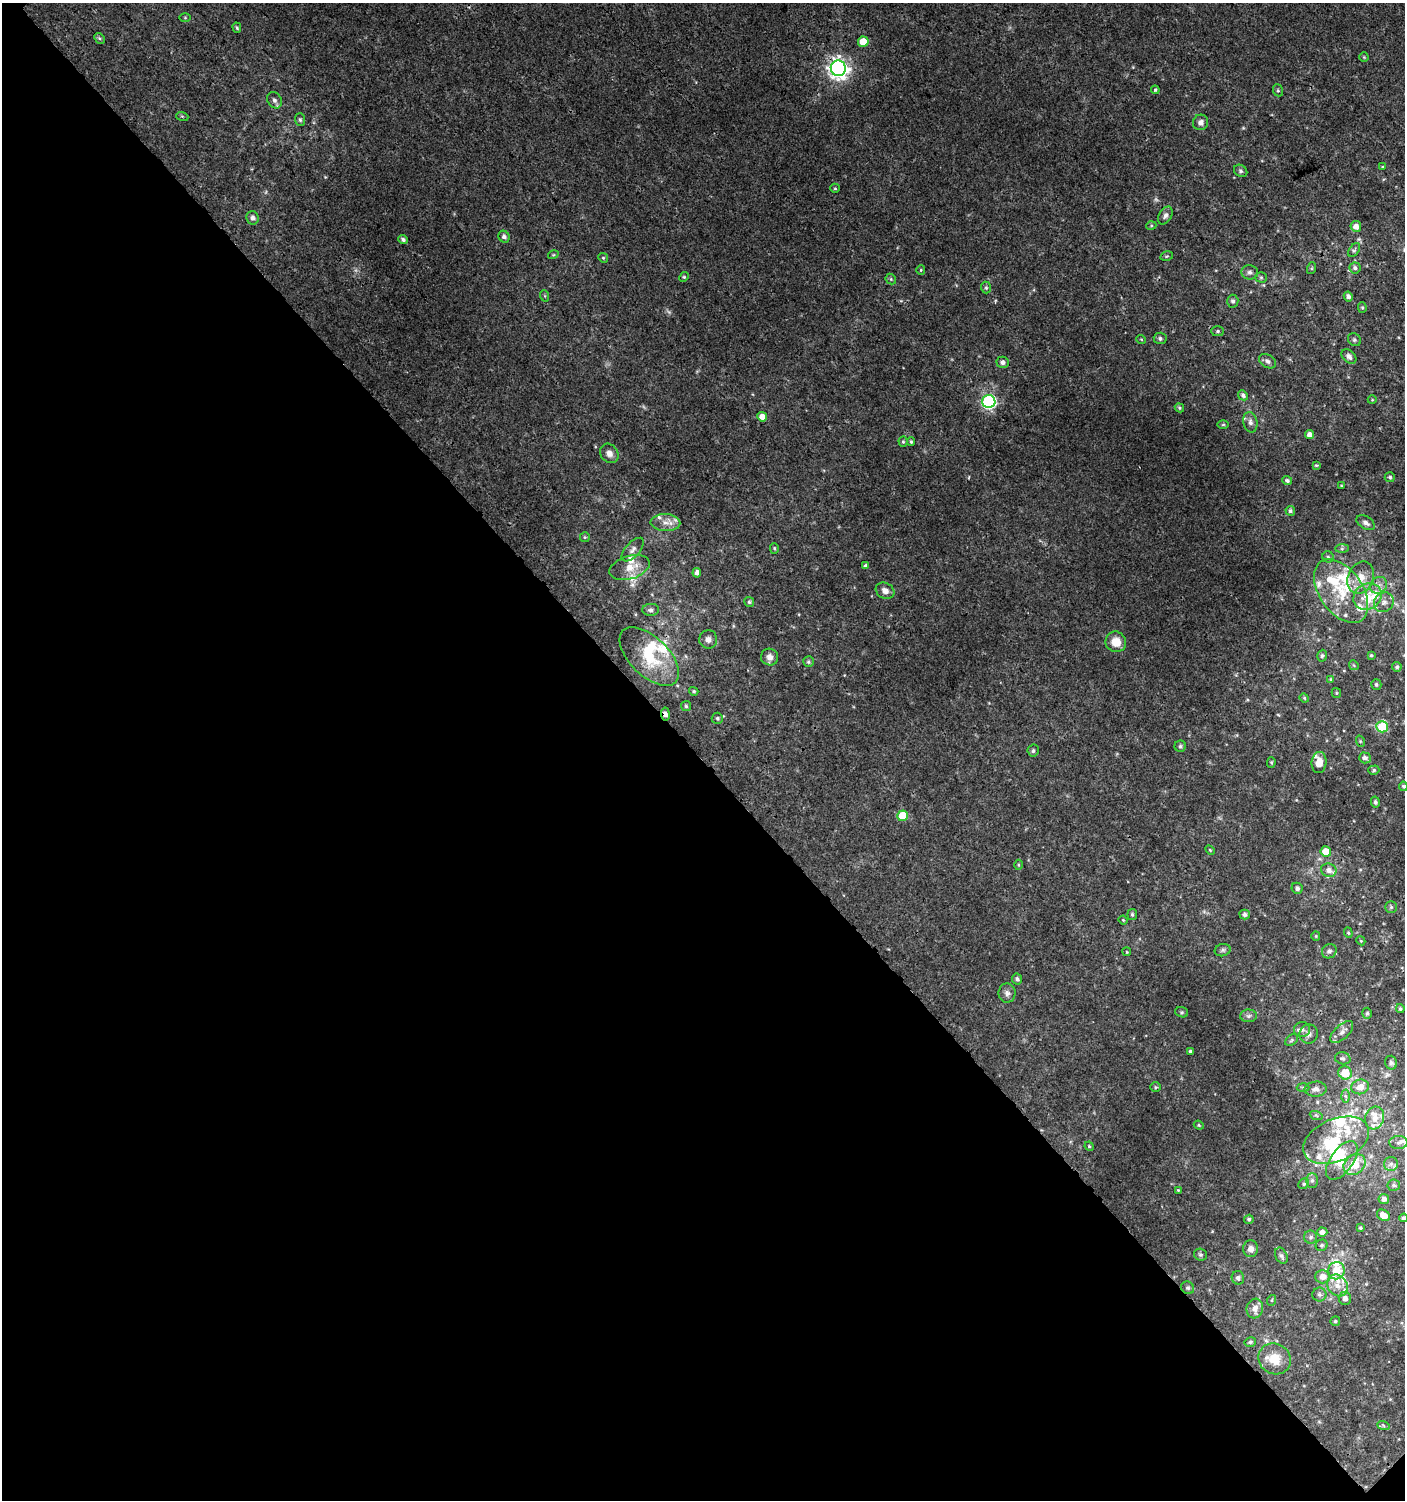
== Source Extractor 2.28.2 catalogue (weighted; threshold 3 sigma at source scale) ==
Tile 14 of 4 x 4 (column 2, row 4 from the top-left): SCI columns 1609-3011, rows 34-1531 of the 6061 x 6086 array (HDU 1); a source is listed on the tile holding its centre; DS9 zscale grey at full resolution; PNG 1407 x 1502 px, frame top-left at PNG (2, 3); each listed source drawn as its Kron ellipse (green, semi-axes under 4 px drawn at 4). Shown black and unused: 49% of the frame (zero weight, under 3 of 4 exposures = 4% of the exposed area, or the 3 px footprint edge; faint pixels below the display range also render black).
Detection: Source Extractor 2.28.2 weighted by HDU 2 'WHT'; one run over the whole footprint, this tile lists its part. Background 0.00379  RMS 0.0021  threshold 0.00932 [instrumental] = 3 sigma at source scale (4.5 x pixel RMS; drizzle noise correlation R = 1.50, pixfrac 1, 0.0396/0.0396 arcsec/px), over >= 5 px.
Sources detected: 210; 2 too faint to see at this stretch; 3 inside a brighter object's white glare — neither listed nor drawn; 28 inside a brighter listed object's ellipse — not listed separately; the other 177 listed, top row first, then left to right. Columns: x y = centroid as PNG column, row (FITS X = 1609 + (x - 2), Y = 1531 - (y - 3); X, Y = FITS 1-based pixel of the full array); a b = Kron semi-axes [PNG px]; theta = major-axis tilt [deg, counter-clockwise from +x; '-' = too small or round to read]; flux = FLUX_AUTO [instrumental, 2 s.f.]
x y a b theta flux
185 18 6 4 0 0.22
237 28 5 4 - 0.29
99 38 6 4 -44 0.36
863 42 5 5 - 3.9
1364 57 4 4 - 0.21
838 68 8 7 - 120
1155 90 4 3 - 0.28
1278 90 6 5 - 0.33
274 100 8 6 -57 0.76
182 116 6 4 -19 0.26
300 120 6 5 - 0.43
1201 122 8 7 - 1.1
1382 167 4 3 - 0.19
1241 171 7 5 -34 0.46
835 188 5 4 - 0.25
1165 216 10 6 60 0.77
253 218 7 6 - 0.77
1151 226 5 3 - 0.23
1356 226 5 5 - 1.4
504 237 6 5 - 0.69
403 239 5 4 - 0.49
1354 250 8 5 54 0.4
553 255 5 3 - 0.23
1167 256 6 4 12 0.29
603 258 5 4 - 0.29
1312 268 6 4 72 0.26
1355 268 5 5 - 0.56
921 270 5 4 - 0.24
1250 272 8 7 - 0.76
684 277 5 4 - 0.25
1261 277 5 5 - 0.35
891 279 6 5 - 0.29
986 288 6 5 - 0.34
545 296 6 3 -72 0.24
1348 296 5 4 - 0.68
1233 301 6 5 - 0.53
1362 308 5 4 - 0.27
1218 331 6 5 - 0.35
1160 338 6 5 - 0.53
1141 339 5 3 - 0.17
1354 340 7 6 - 0.41
1349 357 8 6 -43 0.8
1267 361 9 6 -30 0.73
1003 362 6 5 - 0.79
1243 395 5 4 - 0.53
1372 400 4 3 - 0.15
989 402 6 6 - 35
1179 408 5 4 - 0.3
762 417 5 4 - 1.8
1250 422 10 7 -77 0.89
1223 425 5 3 - 0.24
1310 435 4 4 - 1.2
903 442 5 4 - 0.29
911 442 4 3 - 0.25
609 453 10 8 -52 1.2
1316 465 4 3 - 0.21
1390 477 5 5 - 0.36
1287 481 5 4 - 0.5
1341 486 4 4 - 0.2
1290 511 5 4 - 0.45
665 523 15 8 -3 1.9
1366 523 10 6 -32 0.85
585 537 5 5 - 0.28
774 548 5 4 - 0.27
1342 549 7 4 1 0.4
633 550 14 7 48 1.1
1328 557 6 5 - 0.41
866 566 4 3 - 0.57
630 567 21 11 17 3.2
697 573 5 4 - 0.85
1361 577 16 13 67 3.1
1379 585 9 8 - 1.1
885 591 10 7 -29 1.2
1341 591 36 21 -55 10
1367 597 14 13 - 3.4
749 602 5 5 - 0.34
1384 602 10 9 - 1.3
651 610 8 6 4 0.67
708 639 9 9 - 1.1
1116 642 10 10 - 2.8
1371 655 4 4 - 0.26
649 656 37 19 -44 9.9
1322 656 6 4 73 0.35
770 657 9 8 - 1.1
808 662 5 5 - 0.39
1354 665 5 4 - 0.26
1397 667 5 4 - 0.39
1331 679 4 3 - 0.22
1376 684 5 5 - 0.43
694 691 5 4 - 0.31
1336 693 5 4 - 0.24
1304 698 5 4 - 0.25
686 706 5 5 - 0.34
665 714 6 4 -83 0.99
717 718 5 5 - 0.41
1382 727 6 5 - 7.8
1360 741 6 3 -72 0.23
1180 746 6 5 - 0.37
1033 751 6 5 - 0.43
1365 758 6 5 - 0.76
1271 762 5 4 - 0.27
1319 762 10 7 83 2.2
1374 770 6 4 16 0.33
1403 786 5 4 - 0.28
1375 802 5 4 - 0.45
903 816 5 5 - 6.2
1210 850 5 3 - 0.22
1326 851 5 5 - 3
1018 865 5 3 - 0.22
1329 870 8 6 -20 1.2
1297 888 5 5 - 0.7
1391 907 6 6 - 0.4
1132 914 5 5 - 0.4
1245 914 5 5 - 0.68
1123 920 4 3 - 0.22
1348 933 5 4 - 0.27
1316 936 5 4 - 0.23
1361 941 4 3 - 0.19
1223 950 8 6 16 0.49
1329 951 8 7 - 0.75
1127 952 4 3 - 0.2
1017 979 5 5 - 0.54
1007 993 9 8 - 0.89
1400 1009 4 4 - 0.33
1182 1012 6 5 - 0.33
1367 1013 5 4 - 0.34
1248 1016 8 6 2 0.6
1302 1029 8 7 - 0.97
1342 1032 14 7 43 1.2
1309 1034 9 9 - 0.86
1292 1040 7 5 37 0.37
1190 1051 3 3 - 0.45
1343 1058 8 6 -14 0.55
1391 1063 7 6 - 0.47
1345 1073 7 6 - 4.3
1156 1087 5 5 - 0.28
1360 1087 9 7 16 1.9
1303 1088 6 4 -2 0.3
1316 1089 11 7 4 1.1
1345 1096 6 4 -87 0.4
1316 1115 6 4 -19 0.32
1375 1118 11 9 74 2
1199 1125 5 4 - 0.24
1336 1140 35 21 23 11
1398 1143 9 6 1 0.86
1089 1146 4 4 - 0.3
1342 1161 22 11 55 4
1355 1164 12 9 40 4.1
1391 1164 7 7 - 0.75
1312 1180 7 5 90 0.53
1304 1184 6 5 - 0.32
1394 1185 6 5 - 0.51
1178 1190 4 4 - 0.2
1384 1199 5 5 - 0.8
1384 1215 7 5 -28 1.9
1404 1218 4 4 - 0.46
1249 1219 5 4 - 0.37
1360 1228 4 3 - 0.31
1322 1232 5 4 - 1.1
1311 1237 6 6 - 0.52
1322 1245 6 5 - 0.46
1251 1249 8 7 - 1.1
1200 1255 6 6 - 0.39
1281 1256 8 6 -65 0.59
1336 1271 9 8 - 3.5
1323 1277 7 7 - 1.8
1238 1278 7 6 - 0.58
1337 1285 11 10 - 1.9
1188 1288 7 6 - 0.43
1319 1294 7 7 - 0.55
1345 1298 6 6 - 1
1272 1300 5 3 - 0.21
1255 1308 10 8 73 1.4
1335 1321 5 4 - 0.35
1250 1342 6 4 15 0.35
1275 1359 17 15 -30 4.2
1383 1425 6 4 -20 0.31
Overlapping masked pixels (flux is a lower limit): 3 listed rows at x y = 838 68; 989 402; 665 714
Isophote crosses this tile's border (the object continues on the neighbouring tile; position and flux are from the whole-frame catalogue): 2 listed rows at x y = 1398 1143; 1404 1218